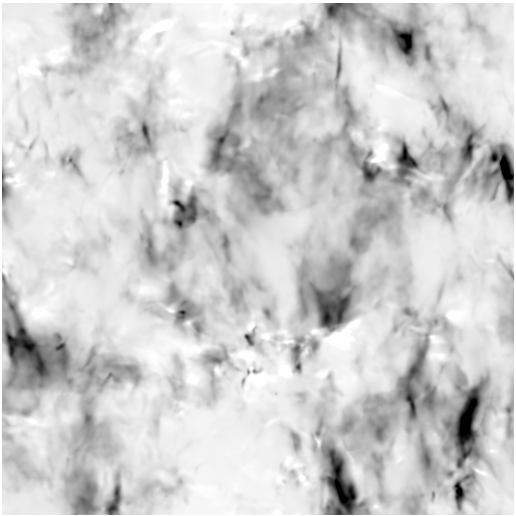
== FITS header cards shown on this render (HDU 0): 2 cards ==
NAXIS1  =                  512 /
NAXIS2  =                  512 /

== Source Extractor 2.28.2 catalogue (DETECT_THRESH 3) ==
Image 512 x 512 px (HDU 0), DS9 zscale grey, 1 PNG px = 1 image px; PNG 516 x 516 px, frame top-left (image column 1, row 512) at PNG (2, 3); no overlay
Background -1.05e+20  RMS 8.5e+19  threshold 2.56e+20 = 3 sigma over >= 5 px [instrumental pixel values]
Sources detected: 5; all 5 listed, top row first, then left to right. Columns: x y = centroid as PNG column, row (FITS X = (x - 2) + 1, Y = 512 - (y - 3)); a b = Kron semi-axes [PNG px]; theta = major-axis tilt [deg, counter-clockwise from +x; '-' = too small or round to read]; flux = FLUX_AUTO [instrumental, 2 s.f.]
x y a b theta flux
163 26 18 7 23 3.4e+22
380 87 15 7 -9 6.6e+22
378 159 14 5 17 1.9e+22
338 337 28 11 10 7.4e+22
287 373 11 7 6 2.1e+22